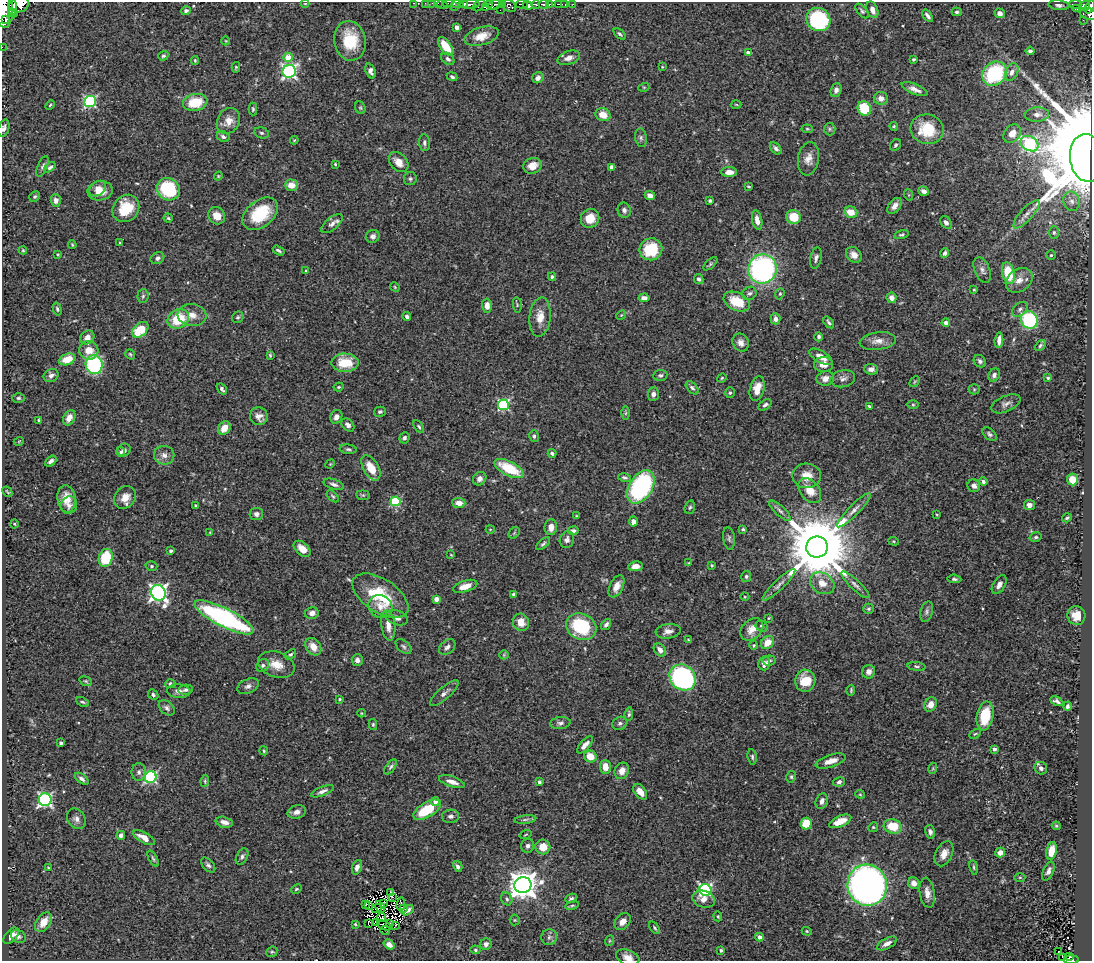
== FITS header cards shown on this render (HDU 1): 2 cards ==
NAXIS1  =                 1090
NAXIS2  =                  959

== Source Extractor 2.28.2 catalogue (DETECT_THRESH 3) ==
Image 1090 x 959 px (HDU 1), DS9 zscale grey, 1 PNG px = 1 image px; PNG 1094 x 963 px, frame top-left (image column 1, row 959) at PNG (2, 2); each listed source drawn as its Kron ellipse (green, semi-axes under 4 px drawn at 4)
Background 0.418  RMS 0.024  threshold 0.0724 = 3 sigma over >= 5 px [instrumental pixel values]
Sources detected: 463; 7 with non-positive FLUX_AUTO (blend fragments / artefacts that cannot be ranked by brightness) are neither listed nor drawn; the other 456 listed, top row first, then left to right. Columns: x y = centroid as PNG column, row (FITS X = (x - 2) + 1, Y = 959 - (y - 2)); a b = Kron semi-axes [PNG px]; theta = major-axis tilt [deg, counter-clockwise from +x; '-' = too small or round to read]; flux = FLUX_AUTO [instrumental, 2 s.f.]
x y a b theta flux
414 3 3 2 - 12
425 3 3 3 - 1.3
432 3 2 2 - 6.6
438 3 2 2 - 6.2
448 3 5 2 - 14
463 3 4 3 - 380
19 4 10 8 17 1100
305 4 4 3 - 1.2
442 4 5 4 - 23
458 4 6 3 9 180
470 4 10 3 3 470
490 4 3 2 - 21
503 4 4 2 - 110
522 4 6 3 -3 310
536 4 4 3 - 140
544 4 5 3 - 170
549 4 3 3 - 62
558 4 3 2 - 12
565 4 3 3 - 65
573 4 2 2 - 11
1075 4 6 3 -1 62
479 5 7 4 46 33
495 5 8 4 21 170
528 5 5 4 - 670
1059 5 10 5 -7 5.5
509 6 7 5 -37 150
1085 6 6 4 40 150
13 7 8 4 -88 620
454 7 3 2 - 17
485 7 4 3 - 36
1090 7 7 4 62 250
1077 9 3 2 - 8.4
4 10 18 9 -88 2100
500 10 2 2 - 7.2
872 10 9 5 -68 10
186 11 5 4 - 3.7
862 11 8 4 -52 3.4
957 12 5 4 - 2.9
13 13 5 3 - 140
1000 13 5 4 - 8.5
1088 14 9 5 -22 230
928 16 7 3 -53 4.9
818 19 12 11 - 170
6 20 4 2 - 69
1083 20 2 2 - 7.3
457 27 4 4 - 9.6
620 34 7 4 -41 3.1
482 36 17 9 16 21
226 41 4 3 - 1.2
350 41 20 15 -81 63
446 46 11 5 -55 42
2 47 2 2 - 5.9
1030 51 4 3 - 3.3
748 53 4 4 - 8.5
163 56 5 4 - 2.8
288 57 5 4 - 30
569 58 12 6 19 9.3
448 59 7 5 -40 4.2
914 59 3 3 - 2.7
195 60 4 3 - 1.8
236 67 5 4 - 2.1
662 67 4 3 - 1.2
289 71 7 6 - 370
370 71 8 5 -70 6.6
1012 72 9 6 66 8.5
995 74 13 11 43 130
452 77 5 4 - 3
538 78 6 5 - 6.9
644 87 5 3 - 1.6
915 89 14 5 -22 9.9
836 90 7 5 70 6.3
881 98 7 6 - 12
90 101 6 5 - 220
195 102 12 8 12 48
736 104 5 3 - 1.4
50 105 5 3 - 1.9
360 108 6 5 - 2.3
864 108 7 6 - 68
253 109 6 4 -90 2.5
603 115 7 6 - 18
1037 115 12 7 3 8.5
228 121 13 11 58 17
894 126 4 4 - 1.7
4 128 9 5 72 4.8
807 129 5 4 - 1.8
830 129 6 5 - 3.4
927 129 17 14 -11 57
262 133 7 5 -15 3.5
1012 134 10 8 51 13
223 137 7 5 -28 4.4
641 138 9 6 -80 3.9
294 140 4 3 - 1.5
424 143 8 5 -85 4.8
1029 144 9 7 -29 240
895 145 6 5 - 3.2
776 148 7 4 -49 4.6
1087 158 24 17 -83 20000
808 159 17 10 81 14
399 162 11 8 -48 17
335 164 3 3 - 1.8
42 166 11 5 66 4.3
532 166 9 7 17 20
50 167 6 4 40 3.7
612 167 4 4 - 10
729 172 8 5 1 14
218 176 4 4 - 1.7
410 179 6 6 - 3.4
291 185 6 5 - 18
749 186 3 3 - 1.8
98 188 9 7 36 10
168 189 12 11 - 110
100 191 12 9 8 21
924 191 5 4 - 6.6
909 195 5 3 - 1.6
35 196 5 5 - 3
650 196 5 4 - 9.8
56 200 6 5 - 8.5
710 201 3 3 - 2.7
1072 201 10 8 -70 9.3
894 206 9 5 51 7.9
126 208 14 12 49 48
624 210 8 6 -73 5.6
851 212 6 5 - 20
260 214 20 13 38 71
1026 214 18 6 48 12
217 216 9 8 - 17
794 217 7 7 - 35
168 218 4 4 - 2.2
590 218 10 9 - 27
757 220 10 5 -77 11
946 222 7 5 -52 5.2
332 224 13 6 40 7.5
1054 232 6 5 - 2.9
901 235 7 4 15 3.1
373 236 7 6 - 5.3
120 243 3 3 - 1.6
72 245 4 3 - 1.7
651 249 11 11 - 66
23 250 4 4 - 1.6
279 251 6 3 -32 3.2
945 253 5 4 - 4.4
58 254 3 2 - 1.5
854 255 9 7 -44 11
1051 255 5 4 - 2.3
157 258 7 5 33 4.8
816 258 11 5 79 5.3
710 264 8 4 42 2.4
762 269 15 14 - 400
982 270 14 7 -68 8.1
306 271 3 3 - 2.3
1008 273 11 6 -76 55
552 277 4 3 - 2.6
699 279 5 4 - 4.2
1019 280 14 11 37 17
395 287 5 4 - 1.8
974 290 4 4 - 1.6
749 293 7 6 - 3.8
780 294 6 4 68 2.1
143 296 7 5 84 3.2
644 298 5 4 - 6.6
891 298 5 5 - 9.4
737 302 14 8 -24 40
517 305 8 4 -83 2.1
487 306 7 5 -89 12
57 309 7 4 -74 2.7
1020 309 9 6 40 5
192 315 14 11 -7 17
621 315 5 4 - 1.8
238 317 6 5 - 2.6
407 317 4 3 - 4.3
540 317 20 10 84 23
178 319 11 9 33 57
775 319 5 5 - 7.2
1029 320 9 8 - 140
829 322 7 4 -52 3.3
946 323 4 4 - 6.3
140 330 9 6 41 46
87 337 7 6 - 10
819 337 4 4 - 3.5
999 340 8 4 85 7.8
878 341 18 8 8 14
741 342 9 8 - 9.3
1040 345 6 4 46 3
89 350 9 9 - 19
130 354 5 3 - 2
270 355 4 3 - 2
821 357 13 6 -30 15
67 359 8 5 22 28
980 361 7 5 -47 5.3
345 363 13 9 0 47
94 364 9 8 - 200
824 364 9 7 3 14
871 369 7 5 -4 8.8
660 375 7 5 4 3.5
994 375 7 5 59 5.4
51 376 8 6 31 6.3
722 378 5 4 - 1.7
825 378 9 7 12 10
1048 378 4 3 - 2.4
843 379 12 8 13 7.9
915 382 6 4 46 2
339 387 5 3 - 2.1
692 388 8 4 -46 4
222 389 6 3 -56 3.6
757 389 12 7 75 22
974 389 5 5 - 2
730 393 5 5 - 3.1
653 394 7 5 86 6.5
18 398 6 4 0 2.8
1006 404 15 7 23 8.3
503 405 5 5 - 180
765 405 7 4 36 4.6
913 405 6 4 -1 2.1
869 406 3 3 - 2.2
380 412 6 5 - 3.3
626 413 6 4 89 2.2
259 416 9 9 - 9.6
336 417 7 5 67 8.8
69 418 8 5 63 13
39 420 3 3 - 2.3
348 425 7 5 -46 6.3
419 427 7 4 -55 2.9
224 428 7 5 55 18
989 434 8 5 -44 3.9
534 436 6 5 - 3.4
404 438 6 5 - 5
19 441 5 3 - 1.2
348 449 8 4 -7 3.4
124 450 7 6 - 5.6
121 452 5 4 - 3.2
552 453 4 3 - 3.7
164 455 10 9 - 10
51 461 6 4 43 5.1
330 464 5 4 - 1.5
371 468 14 7 -60 27
509 468 16 7 -27 60
807 476 14 12 -3 23
624 477 7 4 -11 3.2
480 479 7 6 - 6.9
1072 480 6 5 - 25
983 482 4 3 - 3.8
334 484 11 5 -18 5.9
974 486 6 6 - 7.1
641 487 18 11 58 210
810 490 14 9 -52 23
7 492 5 2 - 1.9
363 495 7 5 -6 2.4
333 496 7 4 -45 2.6
125 497 12 10 51 18
66 499 14 9 -83 20
395 501 5 5 - 100
459 503 6 5 - 14
69 505 9 8 - 7.6
1029 505 5 5 - 8.1
195 506 3 2 - 1.5
690 507 7 5 71 3
854 510 23 5 46 12
780 511 14 5 -42 5.7
256 514 7 6 - 6
937 514 3 2 - 1.4
577 516 3 3 - 1.6
1067 518 5 3 - 2.5
633 522 5 4 - 9
14 524 4 3 - 1.4
551 527 8 6 88 14
490 529 4 4 - 1.6
743 529 4 3 - 2.3
573 531 5 4 - 4.3
210 532 4 3 - 1.1
514 533 6 5 - 2.2
1036 537 6 4 14 3
729 538 11 6 -81 3.9
567 540 8 7 - 6
894 541 5 4 - 1.9
543 544 8 4 40 3.4
817 547 11 10 - 20000
302 549 10 6 -41 14
171 551 3 3 - 2.7
451 555 4 3 - 1.2
106 558 9 7 74 62
689 563 4 2 - 1.2
712 565 4 3 - 2
151 566 6 4 -16 2.6
635 566 7 5 8 12
746 576 5 5 - 2.6
954 579 7 4 -6 3.5
822 583 13 10 -33 19
779 585 22 5 44 8.8
855 585 19 5 -43 8
999 585 10 6 58 8.6
465 586 12 5 18 19
616 586 12 6 64 13
158 593 8 7 - 680
513 594 4 3 - 2.8
380 596 31 16 -33 86
745 597 4 3 - 1.3
436 599 4 4 - 11
380 606 12 11 - 16
869 609 5 5 - 2.6
927 612 10 6 74 4.9
312 613 7 6 - 8.4
1076 616 9 9 - 20
224 617 33 9 -27 300
397 618 11 7 -21 9.5
769 618 4 2 - 1.2
521 622 9 8 - 20
388 625 15 7 -84 15
606 625 6 4 54 5.5
581 626 16 13 -26 110
762 626 6 5 - 3.8
752 629 13 9 44 16
668 631 12 7 7 9.2
689 640 4 2 - 1.5
767 642 7 6 - 20
754 645 4 4 - 2
403 646 9 5 -42 3.9
313 647 9 7 -53 17
447 647 9 6 42 5.9
660 650 7 5 -50 9.3
290 654 6 4 37 2.8
504 655 5 4 - 1.9
357 660 6 5 - 6.6
769 661 6 5 - 3.7
764 663 7 5 76 8.1
263 665 7 5 44 4.2
276 665 19 12 -18 24
916 666 9 4 -6 2.7
869 672 7 6 - 7.7
683 677 14 12 -44 290
86 681 6 4 -21 2.2
805 681 11 10 - 36
170 684 5 4 - 3.3
248 686 11 7 24 7
185 690 7 5 10 4.1
851 690 5 3 - 2.1
179 691 12 7 -1 7.7
444 693 18 6 41 7.8
153 695 6 4 -46 3.3
340 699 4 3 - 1.7
1057 701 7 4 -26 5
82 702 7 3 -24 2.6
931 704 7 6 - 13
1067 706 4 4 - 3.8
167 708 9 6 -42 5.2
361 713 4 3 - 1.4
629 714 7 4 84 2.9
985 716 14 8 79 53
560 723 10 6 6 5.9
620 723 8 6 25 5
373 725 5 4 - 2.2
975 734 6 4 29 2.1
61 743 3 3 - 3.1
585 745 10 4 47 9.7
994 749 3 3 - 6
264 751 4 3 - 2.2
590 756 6 5 - 24
752 757 8 4 -83 3.1
831 761 15 6 18 14
391 767 9 4 53 3.5
605 767 7 5 -86 18
933 768 5 3 - 1.7
1041 768 7 6 - 5.7
622 771 8 7 - 15
139 772 9 7 -90 6.4
151 777 6 5 - 230
791 777 6 4 78 2.7
82 779 8 4 -38 5.6
205 781 6 4 83 2.1
452 782 13 5 -18 12
539 782 4 3 - 4.6
839 782 6 4 13 4.3
322 791 12 4 21 6.6
640 792 9 5 -52 16
860 794 5 4 - 1.8
45 800 6 6 - 370
822 801 8 5 72 7.1
435 802 4 4 - 7.5
427 810 15 7 31 61
297 812 9 6 15 9
451 816 8 6 3 5.3
76 819 11 8 -56 8.1
525 820 11 3 7 3.1
840 821 12 5 23 22
224 822 9 5 -12 8.7
806 824 6 5 - 48
893 826 9 7 -16 39
1056 826 4 3 - 2.2
873 827 5 4 - 2.1
930 832 7 5 -76 5.4
526 834 6 2 19 1.5
121 835 4 4 - 6.7
144 838 12 5 -30 18
528 846 7 6 - 4.9
543 847 7 7 - 24
1051 851 9 5 78 24
1000 853 5 4 - 11
944 854 13 8 64 13
242 857 9 5 63 4.8
153 859 9 4 -61 3.1
208 865 9 5 -48 4.4
458 866 5 4 - 5
48 867 3 2 - 1
357 867 7 4 70 6.7
974 867 7 3 -80 2.5
1048 871 10 5 66 7.1
1020 877 5 3 - 1.7
914 883 6 5 - 8.3
523 885 8 8 - 2300
867 885 20 19 - 870
296 889 6 4 27 1.8
705 890 6 6 - 280
390 892 3 2 - 3.2
927 893 15 7 -82 12
393 897 3 2 - 1.3
571 898 6 4 24 3.3
507 899 7 5 -64 3.4
704 899 11 8 -18 15
383 903 3 2 - 3.3
365 904 4 2 - 1.3
401 904 6 4 80 1.1
572 905 7 3 11 2.2
368 906 3 2 - 3.2
380 907 6 2 -57 1
377 909 5 2 - 0.36
403 909 3 2 - 1.9
408 910 6 4 36 4.7
718 916 5 4 - 1.8
382 918 4 2 - 2
515 920 5 5 - 1.9
44 922 11 7 54 24
623 922 9 7 49 12
368 923 3 2 - 1.2
377 923 4 2 - 1.5
390 923 2 2 - 0.3
355 924 3 2 - 1.6
384 925 8 2 -23 0.71
396 925 2 2 - 1.9
655 928 7 3 -53 2.3
385 930 5 2 - 0.84
807 931 5 4 - 1.7
11 936 10 5 48 14
18 936 8 6 -28 5.6
549 937 8 7 - 5.1
759 937 4 4 - 7.5
609 941 5 3 - 1.7
887 943 11 5 28 10
389 944 6 4 -35 6.4
486 944 6 5 - 6.9
475 950 5 4 - 2.3
721 950 4 3 - 2.6
1058 951 3 3 - 2.7
272 952 6 5 - 2.7
628 957 12 7 -18 12
1062 957 2 2 - 3
1070 957 3 3 - 15
1071 960 7 2 0 62
At the frame edge (FLAGS 8, measured only in part): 16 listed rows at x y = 414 3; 425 3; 432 3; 438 3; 448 3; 463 3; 19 4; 442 4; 1090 7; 4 10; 1088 14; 2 47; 4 128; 1087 158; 628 957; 1071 960
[7 non-positive-flux detections neither listed nor drawn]